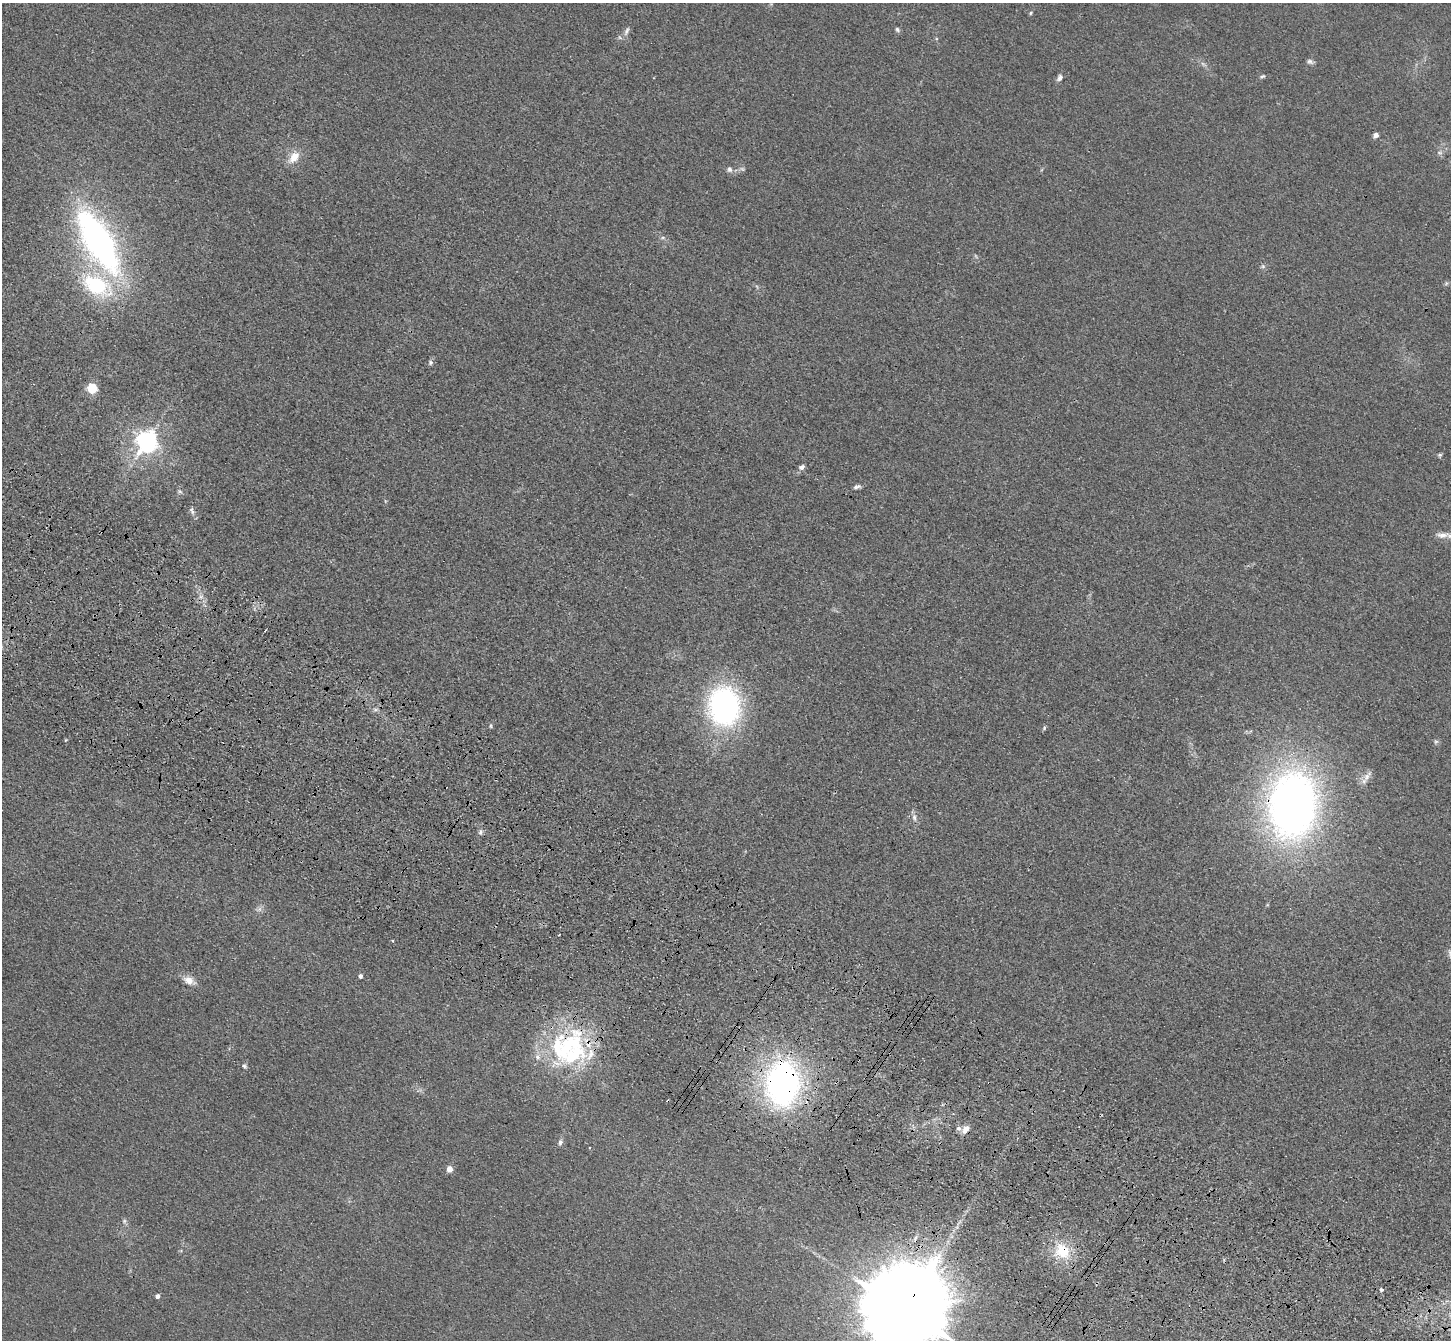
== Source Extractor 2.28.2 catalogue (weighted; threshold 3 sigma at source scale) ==
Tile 6 of 4 x 4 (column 2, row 2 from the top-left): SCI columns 1523-2971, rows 3069-4406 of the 5943 x 6001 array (HDU 1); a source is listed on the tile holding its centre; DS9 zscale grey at full resolution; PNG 1453 x 1342 px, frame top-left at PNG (2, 3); no overlay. Shown black and unused: <1% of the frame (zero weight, under 3 of 4 exposures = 6% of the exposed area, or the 3 px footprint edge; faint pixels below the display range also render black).
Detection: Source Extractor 2.28.2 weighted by HDU 2 'WHT'; one run over the whole footprint, this tile lists its part. Background 0.0196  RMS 0.0052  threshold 0.0234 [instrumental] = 3 sigma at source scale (4.5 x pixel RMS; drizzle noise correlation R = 1.50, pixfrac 1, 0.05/0.05 arcsec/px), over >= 5 px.
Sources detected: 56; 1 inside a brighter object's white glare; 3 cosmic-ray / hot-pixel residue — not listed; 5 inside a brighter listed object's ellipse — not listed separately; the other 47 listed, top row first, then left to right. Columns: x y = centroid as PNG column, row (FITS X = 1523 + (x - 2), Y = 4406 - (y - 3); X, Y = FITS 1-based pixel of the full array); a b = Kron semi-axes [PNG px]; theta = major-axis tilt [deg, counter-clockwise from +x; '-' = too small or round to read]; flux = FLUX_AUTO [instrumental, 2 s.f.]
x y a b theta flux
1031 13 5 4 - 0.69
897 30 7 5 -52 1.1
626 31 15 5 65 2.1
1310 61 9 6 -30 1.5
1203 64 10 4 -36 1.6
1262 76 8 5 25 1
1060 78 8 6 55 2.1
1376 135 4 4 - 4.5
1439 153 9 4 -1 1.2
294 157 16 10 51 7.7
729 169 8 7 - 1.7
663 238 6 4 -18 0.93
99 242 76 36 -58 180
1263 266 6 5 - 1.1
1446 284 6 4 20 0.84
430 362 7 6 - 1.2
92 388 5 5 - 48
147 440 8 7 - 380
1440 455 6 4 21 0.85
802 467 8 6 32 1.7
856 487 9 5 13 1.5
179 491 7 4 -31 0.99
192 511 12 6 -66 1.9
1442 535 23 8 -2 5
724 706 33 27 -84 130
491 726 6 4 -89 0.68
1044 728 6 5 - 0.83
1436 742 7 5 43 1
1367 776 17 7 52 3.5
1293 805 66 47 85 330
914 817 11 6 -77 2.1
481 832 7 6 - 1.5
559 935 2 2 - 0.5
360 976 4 4 - 1.8
189 980 14 9 -29 5.2
570 1046 63 29 56 63
244 1066 7 6 - 1.1
783 1084 43 32 87 180
958 1128 7 6 - 1.5
965 1129 12 7 54 4
560 1142 9 6 75 1.5
449 1169 5 4 - 5.9
124 1221 6 5 - 1.2
1062 1251 22 18 -47 18
1381 1290 5 5 - 1.1
157 1296 4 4 - 2.3
903 1310 29 19 53 14000
Overlapping masked pixels (flux is a lower limit): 6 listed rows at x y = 1293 805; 570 1046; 783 1084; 965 1129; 1062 1251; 903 1310
Isophote crosses this tile's border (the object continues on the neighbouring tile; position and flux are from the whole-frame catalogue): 2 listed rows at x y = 1442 535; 903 1310